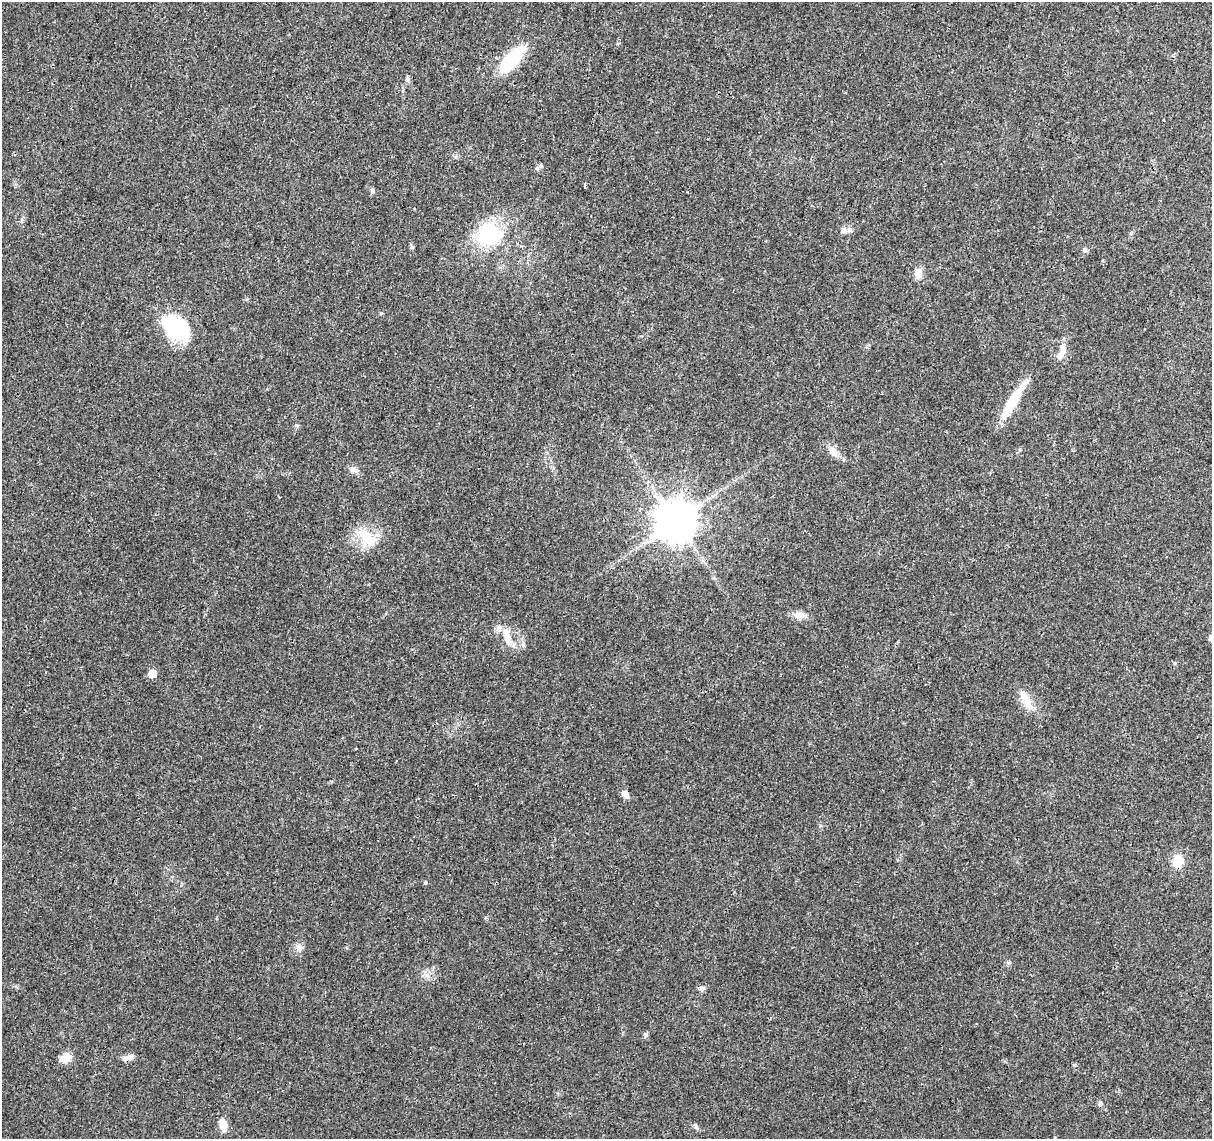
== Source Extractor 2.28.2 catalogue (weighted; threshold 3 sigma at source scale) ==
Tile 10 of 4 x 4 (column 2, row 3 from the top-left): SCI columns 1216-2425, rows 1363-2499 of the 4856 x 5063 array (HDU 1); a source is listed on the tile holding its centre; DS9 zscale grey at full resolution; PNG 1214 x 1141 px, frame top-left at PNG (2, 2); no overlay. Shown black and unused: <1% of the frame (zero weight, under 3 of 4 exposures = <1% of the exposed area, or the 3 px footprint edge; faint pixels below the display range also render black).
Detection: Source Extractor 2.28.2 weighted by HDU 2 'WHT'; one run over the whole footprint, this tile lists its part. Background 0.0252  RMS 0.0024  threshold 0.011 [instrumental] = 3 sigma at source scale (4.5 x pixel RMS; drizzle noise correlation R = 1.50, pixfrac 1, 0.0396/0.0396 arcsec/px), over >= 5 px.
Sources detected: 35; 3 inside a brighter listed object's ellipse — not listed separately; the other 32 listed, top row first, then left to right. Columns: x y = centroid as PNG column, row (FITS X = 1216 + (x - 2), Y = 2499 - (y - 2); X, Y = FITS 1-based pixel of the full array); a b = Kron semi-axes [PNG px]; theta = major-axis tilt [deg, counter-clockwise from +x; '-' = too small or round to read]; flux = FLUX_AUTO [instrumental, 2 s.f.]
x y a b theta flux
512 60 34 13 50 13
408 79 7 4 -72 0.45
540 166 5 5 - 0.4
585 186 5 3 - 0.54
372 191 8 5 90 0.51
844 231 11 8 -16 1.2
489 234 33 29 19 16
1085 250 7 4 -88 0.42
918 273 12 8 88 2.3
176 328 36 22 -36 17
1063 349 15 8 82 1.9
1012 402 53 9 58 7.7
833 451 12 9 -48 2.2
354 470 15 7 -15 1
676 521 12 12 - 690
366 537 35 17 -41 6.6
799 615 17 9 -9 1.9
506 632 17 9 -71 2.5
1211 638 8 6 63 0.96
523 645 7 6 - 0.61
1174 663 6 3 -70 0.27
152 674 6 6 - 3.9
1026 700 31 9 -61 3.5
625 794 12 8 -54 1.2
1177 861 16 13 61 3.4
425 882 5 4 - 0.29
299 947 13 7 -85 1.2
702 988 8 6 29 0.75
66 1058 15 10 35 2.5
127 1058 16 6 15 1.1
1100 1104 6 5 - 0.42
223 1125 16 9 -78 2.3
Isophote crosses this tile's border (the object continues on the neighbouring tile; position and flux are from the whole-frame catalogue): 1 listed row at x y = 1211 638
Unlisted compact peaks at least as high as the median listed source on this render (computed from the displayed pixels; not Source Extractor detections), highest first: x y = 646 1035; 696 1127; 381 313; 412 247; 1074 1065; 1009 963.